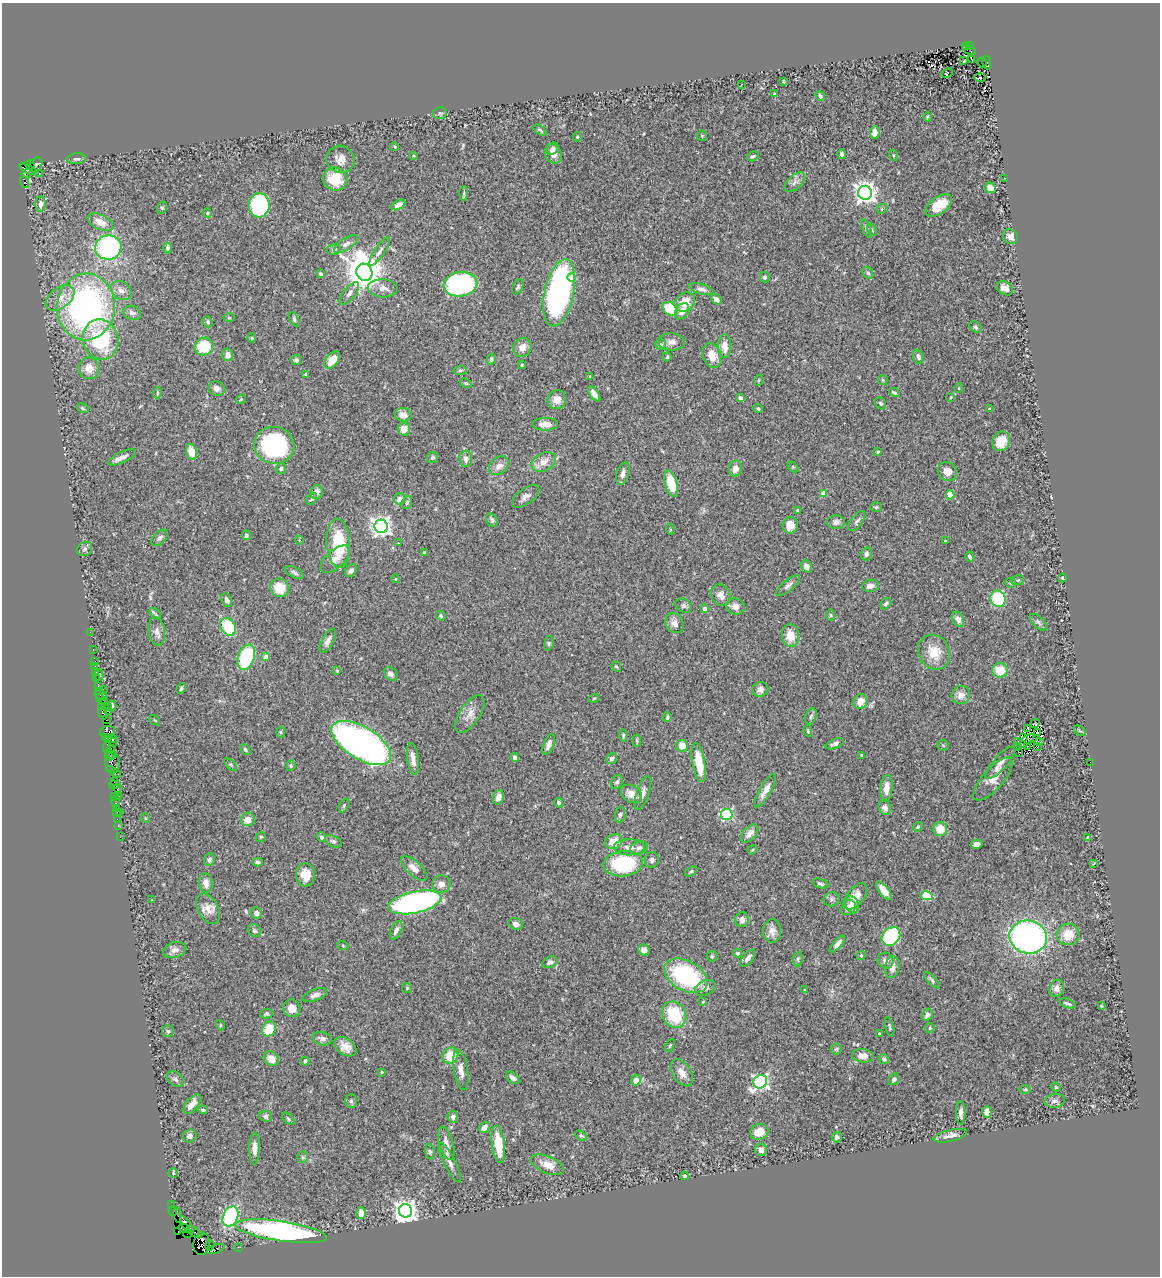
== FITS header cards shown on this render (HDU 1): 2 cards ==
NAXIS1  =                 1158
NAXIS2  =                 1274

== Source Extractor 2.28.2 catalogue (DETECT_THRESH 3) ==
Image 1158 x 1274 px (HDU 1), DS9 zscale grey, 1 PNG px = 1 image px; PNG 1162 x 1278 px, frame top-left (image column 1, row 1274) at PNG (2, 3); each listed source drawn as its Kron ellipse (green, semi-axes under 4 px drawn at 4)
Background 1.2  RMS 0.038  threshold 0.113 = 3 sigma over >= 5 px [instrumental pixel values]
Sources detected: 424; all 424 listed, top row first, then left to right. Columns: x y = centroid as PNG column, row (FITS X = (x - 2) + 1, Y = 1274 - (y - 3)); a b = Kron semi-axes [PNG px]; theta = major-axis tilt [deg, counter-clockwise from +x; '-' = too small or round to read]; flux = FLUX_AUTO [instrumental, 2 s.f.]
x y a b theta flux
970 45 3 3 - 170
965 46 4 3 - 71
970 50 7 3 -30 91
972 60 2 2 - 1.6
964 61 3 2 - 5.1
982 62 5 3 - 120
987 63 7 3 -83 430
947 73 6 3 26 59
980 78 5 3 - 6.3
784 82 4 2 - 1.9
742 84 4 2 - 5.2
774 94 3 3 - 2.9
820 96 5 4 - 5.2
440 113 7 6 - 4.5
927 117 4 3 - 2.4
540 130 7 3 -39 3.8
875 132 6 4 86 16
702 136 5 5 - 2.9
577 137 5 4 - 3.8
394 146 4 2 - 2.4
552 149 7 5 40 7.1
553 154 10 8 -57 18
842 154 5 3 - 7.4
893 155 5 4 - 3
414 156 4 2 - 1.9
753 156 6 4 29 4.6
76 159 10 5 5 9.3
340 159 14 13 - 22
30 165 5 3 - 90
36 165 8 6 58 160
28 169 9 4 -27 940
27 173 5 3 - 220
39 173 2 2 - 27
1005 178 3 2 - 6.3
335 179 12 11 - 64
24 182 6 3 -72 100
795 182 12 6 42 11
990 188 6 5 - 20
464 193 7 4 88 4
865 193 7 7 - 1700
41 204 8 5 87 11
259 205 12 10 87 250
398 205 8 4 30 16
939 205 15 8 36 49
162 208 6 5 - 4.3
882 209 5 4 - 3.7
207 213 4 4 - 3
100 222 13 7 -25 32
866 228 10 4 -68 6.5
872 230 6 4 -63 3.5
1010 237 8 7 - 17
346 244 14 6 33 12
108 247 13 12 - 410
167 248 5 4 - 5
334 249 7 5 15 6.7
379 252 17 5 56 12
364 272 9 7 -61 6800
868 273 6 5 - 5
321 274 4 3 - 5.6
572 277 4 4 - 49
765 277 5 5 - 4.9
460 284 17 12 8 390
518 287 8 5 62 4.8
383 288 15 9 -3 23
1005 288 9 6 -34 12
701 289 13 5 -17 9.9
121 291 11 8 -35 16
349 293 13 6 51 11
559 293 34 14 77 730
60 298 16 10 37 31
716 299 6 4 -41 13
685 302 11 9 36 40
86 307 33 29 86 790
670 309 8 6 -37 110
682 311 9 6 56 23
132 313 9 7 -24 9.8
229 318 6 4 -1 2.7
294 319 7 4 -63 5.1
208 322 5 4 - 5.5
976 327 7 5 -41 4.5
252 338 4 4 - 2.8
101 339 20 18 -74 200
671 342 13 8 -3 16
661 344 5 5 - 5.7
204 346 9 8 - 93
725 346 12 6 -89 26
522 347 10 8 57 19
227 355 6 5 - 15
712 355 12 9 -72 33
667 357 5 3 - 2.8
918 357 7 5 -66 9.3
491 359 5 4 - 6.4
296 360 5 5 - 6.7
332 360 10 6 52 32
522 365 4 3 - 2.6
89 368 11 10 - 28
460 370 6 4 7 4.2
306 374 4 3 - 4.1
590 376 4 4 - 2.2
759 380 6 3 70 2.5
883 380 5 4 - 3.2
466 383 6 4 -26 4
216 388 8 7 - 11
959 388 5 3 - 2.2
894 392 5 3 - 4.4
157 393 5 3 - 2.7
594 394 9 4 -56 19
951 397 4 3 - 2.2
740 398 4 4 - 7.3
241 399 5 4 - 2.3
557 400 9 9 - 22
881 403 6 5 - 4.4
83 408 6 4 -28 3.4
758 408 5 3 - 3.4
989 409 3 3 - 4.2
403 415 8 6 -3 23
545 424 13 6 0 23
404 429 6 6 - 27
1001 441 10 8 65 37
274 445 20 18 -15 320
191 452 8 5 -75 33
878 452 4 3 - 3.2
122 457 15 5 25 14
433 457 5 5 - 4.3
466 459 8 6 87 14
544 462 13 9 27 26
499 466 11 8 38 17
793 467 6 4 -44 3.2
281 469 5 5 - 5
735 469 8 6 74 17
947 471 10 9 - 24
623 474 11 6 72 11
671 484 14 6 -74 73
317 492 7 6 - 14
823 493 4 4 - 57
950 495 4 4 - 58
526 496 16 8 36 15
312 499 6 4 52 4.9
400 499 6 5 - 18
407 502 7 5 71 5.3
876 507 6 5 - 4.1
798 510 4 3 - 3.7
492 520 7 5 -58 7
857 521 12 5 53 7.8
836 522 9 6 1 9.1
790 525 8 7 - 33
381 526 7 6 - 1400
670 529 5 3 - 2.2
246 535 5 4 - 7.2
160 538 10 6 47 7.6
299 540 4 3 - 1.8
945 541 3 2 - 2.4
338 543 25 11 -86 110
398 543 4 4 - 3
85 549 8 6 35 7.2
424 553 3 3 - 6.7
866 554 6 5 - 6.5
970 557 5 3 - 6.3
335 559 18 9 41 23
806 566 6 5 - 11
351 571 7 5 52 9.2
294 572 10 5 -29 7.2
1063 578 4 3 - 4.1
396 579 4 3 - 1.7
1018 580 6 5 - 3.8
1011 583 5 5 - 4.5
788 586 15 5 39 9.6
870 586 8 6 9 14
280 588 9 9 - 56
721 595 11 9 -61 18
998 599 8 7 - 140
227 600 7 5 -67 9.6
886 604 6 4 46 5.5
684 606 9 6 -27 7.2
736 606 9 8 - 17
705 609 4 4 - 22
155 614 7 4 -45 3.5
831 615 6 4 -88 3.1
441 616 5 4 - 4
958 619 8 5 -64 12
1038 622 10 5 -44 7.5
674 623 10 9 - 16
228 627 9 7 -57 110
157 631 14 8 -80 15
90 632 2 2 - 13
790 635 11 8 -83 43
328 641 13 5 61 13
549 643 7 4 74 4
93 649 3 2 - 14
934 652 18 15 -59 50
246 657 13 8 71 170
266 657 4 4 - 30
95 661 2 2 - 21
95 666 2 2 - 4.4
616 666 5 4 - 2.9
1000 670 8 7 - 46
96 671 3 3 - 33
337 671 4 4 - 2.1
391 674 7 6 - 10
99 675 6 2 89 17
97 679 2 2 - 7.2
98 686 3 3 - 62
181 688 6 3 64 3.6
103 689 2 2 - 290
760 689 8 7 - 10
99 691 2 2 - 29
101 695 7 4 -18 81
961 695 9 9 - 18
100 698 3 2 - 27
594 698 5 3 - 2.5
103 701 4 2 - 72
860 702 7 6 - 26
112 705 5 3 - 6.4
108 706 3 2 - 81
101 707 3 2 - 44
109 712 4 2 - 61
103 713 6 3 -67 74
470 714 22 10 57 25
811 716 8 5 70 5.3
667 717 5 4 - 5.1
106 720 2 2 - 8.1
155 720 6 2 -45 2
1035 723 5 3 - 2.7
1028 728 4 2 - 1.7
808 731 6 4 -79 3.4
1080 731 7 3 -35 3.1
107 732 8 6 11 200
281 732 6 4 -89 2.7
1037 733 2 2 - 2
623 736 6 4 -85 4.3
106 737 3 2 - 33
1023 738 4 2 - 4.5
111 739 7 3 5 110
1037 740 4 2 - 3.3
637 741 6 3 -84 3.5
1018 741 2 2 - 7.4
1026 741 9 2 39 3.3
113 742 4 3 - 98
1040 742 3 2 - 4.3
361 743 33 16 -31 1100
549 744 11 5 69 17
835 744 10 4 22 10
943 745 6 5 - 3.8
682 746 6 5 - 37
1018 746 3 2 - 5.7
1027 746 3 2 - 2.9
1037 746 3 2 - 4.4
107 747 5 2 - 140
111 748 2 2 - 29
245 749 6 4 -52 4.4
1019 752 2 2 - 3.2
109 755 6 3 -79 130
112 755 4 3 - 34
862 755 3 3 - 2.1
515 757 4 4 - 7.1
413 759 16 5 -82 20
612 759 5 5 - 9
699 762 20 6 -80 68
1090 762 2 2 - 6.9
113 763 11 7 -89 390
1000 763 21 7 48 20
231 765 8 4 -45 3.8
291 766 5 4 - 3.2
110 770 3 2 - 31
116 773 5 3 - 62
993 779 27 10 49 35
114 782 3 2 - 35
617 782 7 5 60 5.7
114 785 5 3 - 74
118 788 4 3 - 68
886 788 13 6 85 26
765 791 19 5 60 20
643 793 18 6 71 13
631 794 11 8 -33 27
114 796 3 3 - 61
119 796 3 2 - 26
498 797 7 5 72 18
115 801 6 3 89 71
558 803 5 4 - 5.9
344 805 7 4 64 4.2
116 808 3 2 - 51
885 808 7 6 - 10
116 812 3 2 - 39
120 813 2 2 - 43
727 814 5 5 - 330
620 815 8 5 81 5.9
145 818 5 3 - 1.9
117 819 2 2 - 13
248 819 7 6 - 20
118 825 3 2 - 36
918 827 5 4 - 3.9
940 829 7 7 - 36
750 833 11 6 47 17
120 837 2 2 - 17
261 837 5 4 - 3.3
321 837 4 4 - 5.4
1088 838 4 3 - 3.6
333 841 9 5 -25 6.7
614 842 9 7 23 42
976 844 6 4 13 14
629 847 15 8 1 20
639 848 9 6 20 7.9
752 850 5 3 - 2.6
209 860 6 5 - 6.1
652 860 8 7 - 8.4
258 862 5 3 - 6.3
623 864 19 12 4 210
1093 864 3 2 - 1.8
414 868 16 7 -41 20
691 871 6 3 34 4.1
306 875 11 9 -87 35
206 883 10 7 -81 17
441 884 9 8 - 15
820 884 8 4 -18 6.3
884 891 11 5 -51 27
855 896 15 8 51 31
926 896 6 4 -13 100
831 899 8 7 - 7.8
152 900 3 3 - 1.4
415 902 27 10 13 890
852 904 9 6 -70 19
848 908 8 6 46 17
208 909 16 10 -62 25
256 913 6 5 - 10
742 920 7 7 - 11
516 924 7 5 -16 12
396 930 10 5 65 11
254 931 7 6 - 6
772 931 11 9 -87 16
1068 934 11 10 - 40
891 936 10 8 48 260
1028 937 19 16 -13 800
837 944 10 4 50 13
343 946 5 3 - 2.8
175 950 12 7 15 14
644 950 6 5 - 15
738 953 4 3 - 5.5
861 955 4 4 - 2.8
712 956 5 5 - 3.8
748 958 10 5 50 12
798 959 7 4 82 3.8
886 961 8 7 - 11
550 962 7 5 20 9
892 967 11 7 81 16
686 976 23 15 -29 270
932 980 10 4 -46 5.4
407 988 5 5 - 3.3
705 988 11 7 24 13
1057 988 9 7 66 13
804 990 4 3 - 2
315 995 13 5 20 11
703 1002 4 3 - 2.7
1067 1003 8 4 -20 5.2
1101 1006 3 3 - 2.4
292 1008 9 8 - 23
266 1014 6 5 - 6.1
674 1015 13 11 -61 120
927 1015 6 5 - 11
220 1025 5 3 - 2.5
890 1027 10 4 -76 4.8
930 1028 5 4 - 3.1
269 1029 8 6 55 54
168 1031 6 5 - 5.4
879 1034 3 3 - 7.2
322 1039 9 6 -12 13
670 1045 7 4 63 3.1
345 1047 12 8 -35 24
836 1049 5 5 - 4.1
451 1056 8 7 - 53
863 1056 11 6 -6 23
271 1059 8 6 -46 25
884 1059 5 4 - 4.9
305 1061 4 3 - 5
461 1070 20 7 -80 21
381 1072 3 2 - 2.9
682 1073 15 9 -56 23
513 1078 8 5 -41 8.8
175 1079 9 7 -41 7.6
894 1079 6 5 - 5.9
636 1080 5 4 - 22
760 1082 7 6 - 750
1056 1087 5 4 - 2.7
1025 1089 6 4 1 3.2
351 1101 7 6 - 6.7
1055 1101 10 7 7 11
192 1104 12 5 52 23
203 1110 5 3 - 4.2
987 1112 6 4 -89 20
961 1113 12 5 -89 9.8
265 1116 6 5 - 5.7
453 1117 6 5 - 7.6
288 1119 7 4 -45 4
484 1127 6 5 - 19
759 1132 9 8 - 37
190 1136 7 6 - 8.8
581 1136 6 4 -29 4
950 1136 17 5 14 15
837 1137 5 5 - 7.5
446 1143 17 7 -73 19
498 1144 19 6 -83 68
254 1148 16 5 89 18
761 1150 6 6 - 10
430 1152 7 5 -81 4.3
303 1157 6 5 - 4.1
450 1163 22 5 -64 15
548 1165 17 8 -23 28
173 1173 5 4 - 3.6
685 1176 4 3 - 4.1
172 1205 2 2 - 13
173 1211 4 3 - 60
406 1211 7 6 - 2200
361 1213 6 4 -87 27
178 1215 8 3 -75 36
230 1216 10 7 66 260
187 1225 10 3 -56 1200
184 1228 6 4 -33 520
281 1231 46 10 -8 680
178 1232 3 2 - 23
194 1232 8 2 -37 43
188 1233 5 2 - 15
202 1244 11 8 79 1600
210 1245 6 3 70 460
238 1247 2 2 - 14
216 1249 9 4 20 180